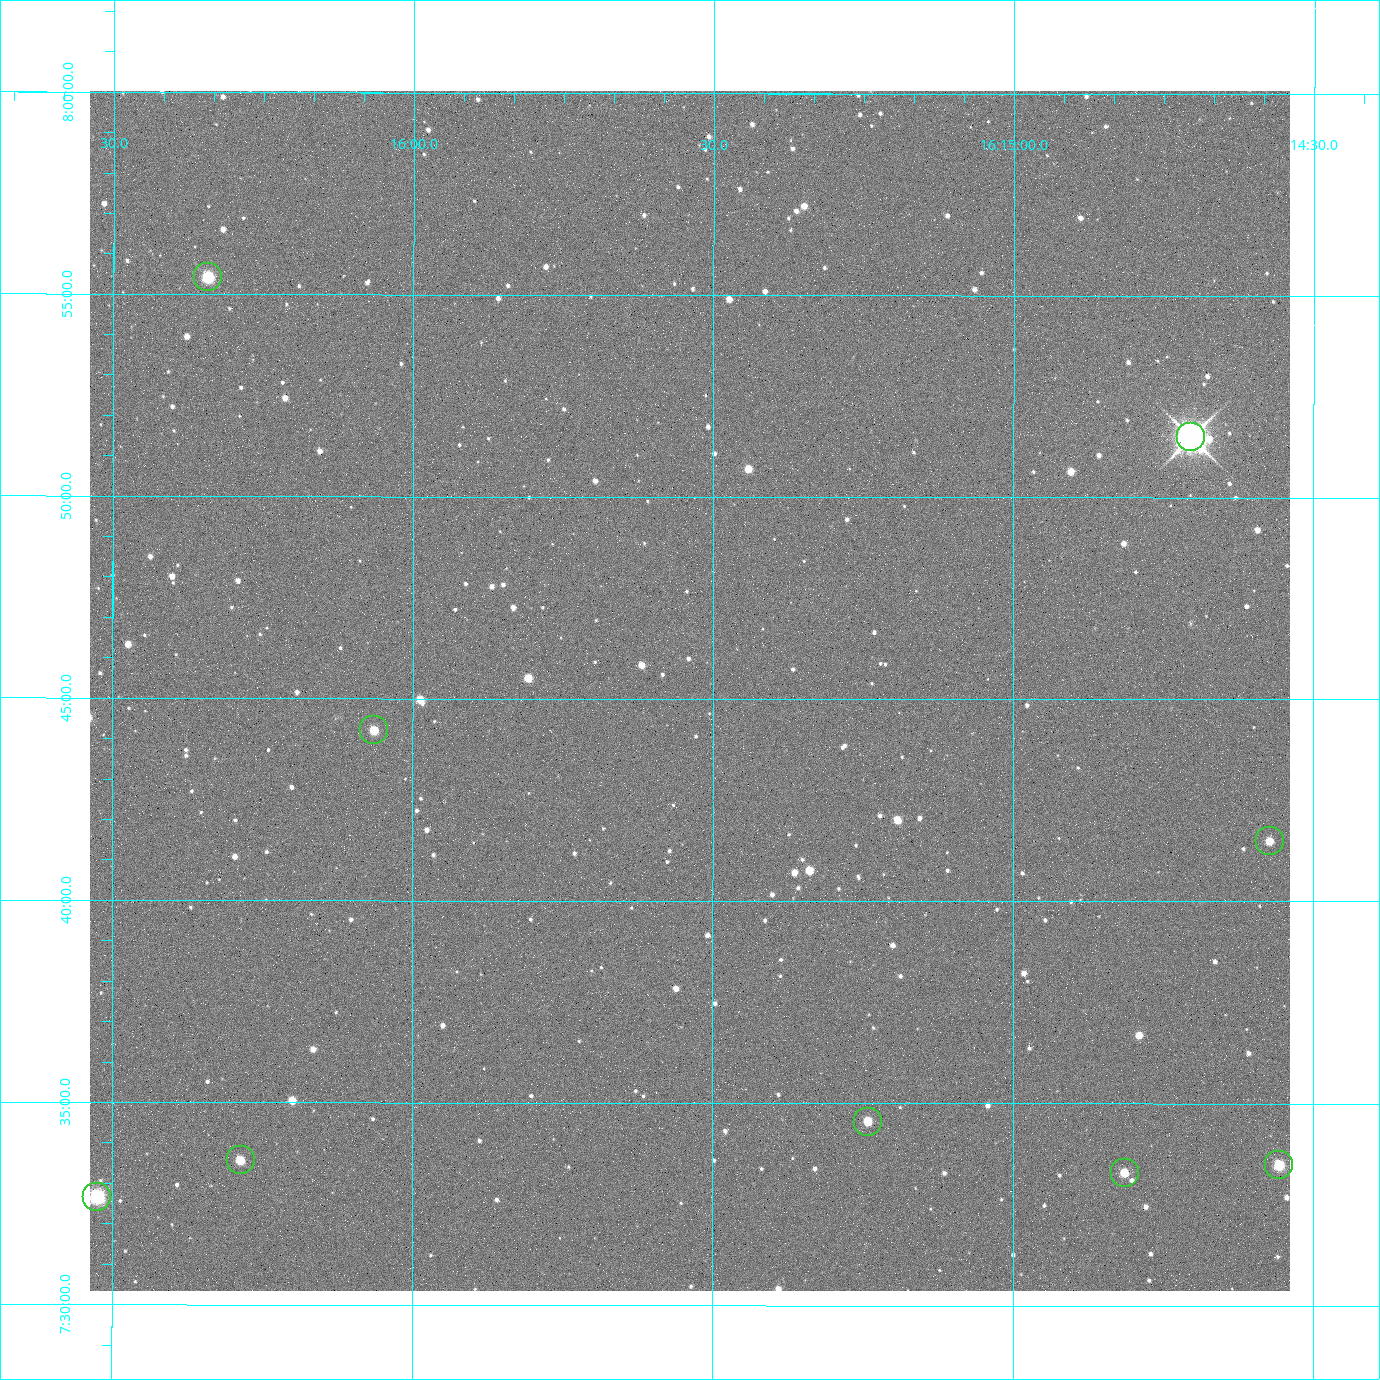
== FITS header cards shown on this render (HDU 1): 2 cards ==
NAXIS1  =                 2400 / Width of image data
NAXIS2  =                 2400 / Height of image data

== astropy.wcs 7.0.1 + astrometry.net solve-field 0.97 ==
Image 2400 x 2400 px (HDU 1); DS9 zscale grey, zoomed out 1/2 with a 90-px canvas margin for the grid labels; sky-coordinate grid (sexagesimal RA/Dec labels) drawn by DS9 from the SOLVED WCS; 9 Tycho-2 reference stars matched to detected sources circled (green)
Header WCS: RA---TAN/DEC--TAN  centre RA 16:15:32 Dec +07:45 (243.88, +7.75 deg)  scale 0.74 arcsec/px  FOV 29.6' x 29.6'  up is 0 deg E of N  parity normal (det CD < 0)
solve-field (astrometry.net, Tycho-2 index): VERIFIED the header's WCS against the Tycho-2 star catalogue (5 matches, 0 conflicts) and refined it, rather than solving blind
Solved WCS: RA---TAN-SIP/DEC--TAN-SIP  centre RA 16:15:32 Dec +07:45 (243.88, +7.75 deg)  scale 0.743 arcsec/px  FOV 29.7' x 29.7'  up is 0 deg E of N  parity normal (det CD < 0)
The solver's refit moves the header's centre by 2.9 arcsec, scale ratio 1.003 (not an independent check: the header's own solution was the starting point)
Tycho-2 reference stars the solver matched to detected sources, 9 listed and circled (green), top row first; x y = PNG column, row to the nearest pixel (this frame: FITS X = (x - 90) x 2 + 1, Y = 2400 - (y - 94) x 2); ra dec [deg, ICRS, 3 dp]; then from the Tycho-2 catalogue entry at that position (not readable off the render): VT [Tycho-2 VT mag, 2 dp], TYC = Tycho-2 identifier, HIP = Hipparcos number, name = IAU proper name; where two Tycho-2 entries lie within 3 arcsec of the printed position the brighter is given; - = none
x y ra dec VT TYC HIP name
208 280 244.086 +7.924 10.10 946-635-1 - -
1191 440 243.676 +7.858 6.72 946-1598-1 79608 -
374 734 244.016 +7.737 11.56 946-881-1 - -
1270 844 243.643 +7.692 11.91 946-916-1 - -
868 1125 243.810 +7.576 11.94 946-1047-1 - -
240 1164 244.071 +7.560 11.55 946-984-1 - -
1279 1168 243.639 +7.558 10.81 946-1083-1 - -
1124 1176 243.703 +7.555 12.21 946-959-1 - -
96 1200 244.131 +7.544 9.21 946-968-1 - -